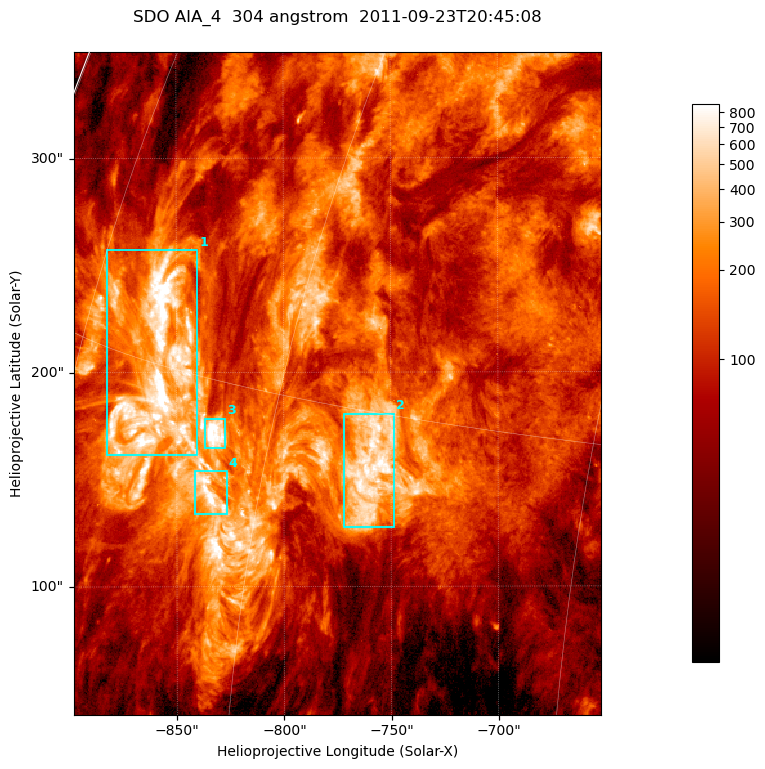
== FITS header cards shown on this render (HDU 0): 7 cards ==
TELESCOP= 'SDO     '           /
INSTRUME= 'AIA_4   '           /
WAVELNTH=                  304 /
WAVEUNIT= 'angstrom'           /
DATE-OBS= '2011-09-23T20:45:08.12' /
CTYPE1  = 'HPLN-TAN'           /
CTYPE2  = 'HPLT-TAN'           /

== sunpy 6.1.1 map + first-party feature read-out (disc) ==
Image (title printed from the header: SDO AIA_4  304 angstrom  2011-09-23T20:45:08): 410 x 515 px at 0.6 arcsec/px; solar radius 957 arcsec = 1594 px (partial field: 2.6% of the solar disc is inside the frame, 100% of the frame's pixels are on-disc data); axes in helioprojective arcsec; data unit not stated in the header (colour bar unlabelled)
Pointing: header CRPIX1/2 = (2058.21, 2041.36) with CRVAL1/2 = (0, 0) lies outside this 410 x 515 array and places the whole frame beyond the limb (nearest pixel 1.41 R_sun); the SolarSoft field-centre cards XCEN/YCEN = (-775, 194.8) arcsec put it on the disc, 1307 arcsec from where CRPIX/CRVAL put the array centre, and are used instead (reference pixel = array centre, CRVAL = XCEN/YCEN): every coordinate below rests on XCEN/YCEN
Orientation: roll -0.132 deg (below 1 deg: not rotated)
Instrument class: DISC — disc imager (sunpy class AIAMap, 304 A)
Bright regions (active regions / flare kernels): reference = the on-disc median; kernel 3 px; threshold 5 sigma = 367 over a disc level ~111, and >= 1.15x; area >= 211 px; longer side >= 5 px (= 3 arcsec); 4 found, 4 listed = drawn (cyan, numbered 1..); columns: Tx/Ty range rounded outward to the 2 arcsec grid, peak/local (2 s.f.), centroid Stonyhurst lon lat
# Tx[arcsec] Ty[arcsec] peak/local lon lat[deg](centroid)
1 -884..-840 160..258 15 -68 +15
2 -772..-748 128..182 8.5 -55 +13
3 -838..-826 164..180 19 -63 +14
4 -842..-826 134..154 10 -63 +12